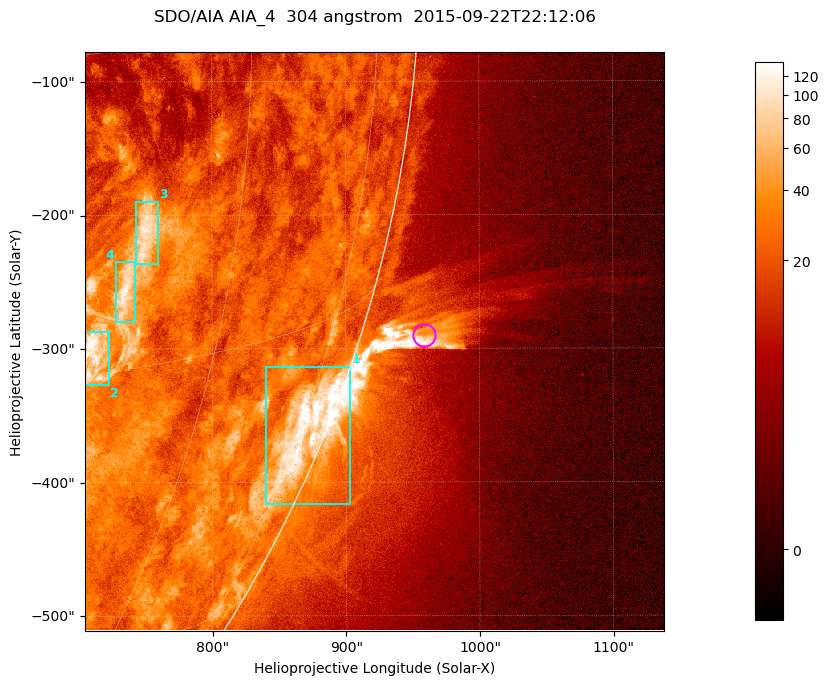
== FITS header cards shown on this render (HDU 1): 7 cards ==
TELESCOP= 'SDO/AIA '           / For AIA: SDO/AIA
INSTRUME= 'AIA_4   '           / For AIA: AIA_ATA1, AIA_ATA2, AIA_ATA3 or AIA_AT
WAVELNTH=                  304 / [angstrom] Wavelength
WAVEUNIT= 'angstrom'           / Wavelength unit: angstrom
DATE-OBS= '2015-09-22T22:12:06.123' / [ISO] Date when observation started; ISO 8
CTYPE1  = 'HPLN-TAN'           / CTYPE1; Typically HPLN
CTYPE2  = 'HPLT-TAN'           / CTYPE2; Typically HPLT

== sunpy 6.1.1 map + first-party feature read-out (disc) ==
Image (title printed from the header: SDO/AIA AIA_4  304 angstrom  2015-09-22T22:12:06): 722 x 722 px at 0.6 arcsec/px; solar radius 956 arcsec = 1593 px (partial field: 2.9% of the solar disc is inside the frame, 45% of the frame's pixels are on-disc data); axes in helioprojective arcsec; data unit not stated in the header (colour bar unlabelled)
Orientation: roll -0.132 deg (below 1 deg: not rotated)
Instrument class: DISC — disc imager (sunpy class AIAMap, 304 A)
Bright regions (active regions / flare kernels): reference = the on-disc median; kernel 7 px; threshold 5 sigma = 47.2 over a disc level ~23.3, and >= 1.15x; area >= 521 px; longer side >= 9 px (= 5.4 arcsec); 4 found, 4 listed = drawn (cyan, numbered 1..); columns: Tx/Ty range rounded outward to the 2 arcsec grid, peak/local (2 s.f.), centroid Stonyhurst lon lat
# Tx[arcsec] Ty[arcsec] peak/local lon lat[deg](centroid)
1 840..904 -416..-312 7.3 +77 -21
2 704..724 -328..-286 6.2 +50 -14
3 742..760 -238..-188 4.9 +52 -9
4 728..744 -280..-234 5.1 +51 -11
Off-limb structures (1.02-1.3 R_sun): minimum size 260 px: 7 found; the strongest spans PA ~250..255 deg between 1.02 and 1.19 R_sun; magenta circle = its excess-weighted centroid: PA ~255 deg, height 1.05 R_sun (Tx ~958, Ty ~-290 arcsec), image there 3.2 x the reference